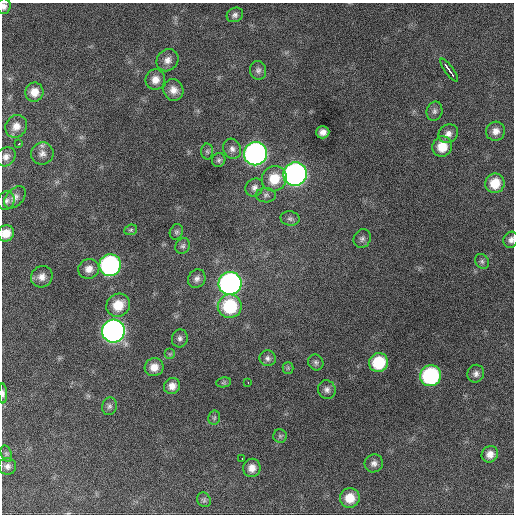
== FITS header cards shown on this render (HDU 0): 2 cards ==
NAXIS1  =                  512 / Axis length
NAXIS2  =                  512 / Axis length

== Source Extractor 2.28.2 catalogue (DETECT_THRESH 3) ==
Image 512 x 512 px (HDU 0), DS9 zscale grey, 1 PNG px = 1 image px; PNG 516 x 516 px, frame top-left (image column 1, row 512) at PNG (2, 3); each listed source drawn as its Kron ellipse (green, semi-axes under 4 px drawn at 4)
Background 771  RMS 28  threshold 83.5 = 3 sigma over >= 5 px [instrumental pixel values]
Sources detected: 69; all 69 listed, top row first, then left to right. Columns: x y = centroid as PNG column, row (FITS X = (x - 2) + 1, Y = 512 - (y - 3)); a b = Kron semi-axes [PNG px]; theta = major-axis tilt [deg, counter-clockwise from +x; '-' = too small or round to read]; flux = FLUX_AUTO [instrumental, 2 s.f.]
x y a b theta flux
4 6 8 6 87 8000
235 15 8 7 - 6600
167 60 12 10 50 14000
258 70 9 8 - 7200
449 70 14 3 -54 30000
155 80 10 10 - 17000
173 90 11 10 - 15000
34 92 9 9 - 21000
434 111 10 8 75 6700
16 126 12 10 52 17000
496 131 10 9 - 13000
323 132 6 6 - 11000
448 134 10 9 - 11000
19 144 3 2 - 3800
442 147 10 9 - 34000
232 149 10 8 -65 9200
207 151 8 6 -88 4200
42 153 11 11 - 12000
255 154 12 11 - 770000
6 157 10 8 44 9900
219 160 7 6 - 4500
295 174 12 11 - 780000
274 179 13 12 - 43000
495 183 10 9 - 37000
254 187 10 8 44 8500
266 195 10 7 -1 5900
15 197 13 8 48 10000
6 201 9 8 - 7900
290 218 9 7 -9 5500
131 230 6 5 - 3100
176 232 8 6 64 4100
6 233 8 8 - 24000
362 239 9 8 - 7200
511 240 8 7 - 7400
183 246 8 7 - 4800
482 261 8 6 -56 4700
110 265 11 11 - 400000
89 269 10 9 - 15000
42 277 11 10 - 15000
197 279 9 8 - 8600
230 283 11 11 - 620000
118 305 12 11 - 39000
230 306 12 12 - 120000
113 331 11 11 - 930000
180 338 9 8 - 6800
170 354 5 5 - 3300
268 358 8 7 - 7000
316 362 8 7 - 5400
379 362 10 9 - 80000
154 367 9 9 - 19000
288 368 5 5 - 3300
476 374 9 8 - 8100
431 376 10 10 - 230000
224 382 7 5 7 3200
248 383 3 2 - 2500
172 386 8 8 - 14000
327 390 9 8 - 8100
3 393 10 4 -88 5600
109 406 9 7 73 6100
214 418 7 6 - 3700
280 436 6 6 - 4000
6 454 8 5 -70 4000
490 454 8 8 - 14000
242 459 3 2 - 2600
374 463 9 9 - 8900
7 466 9 8 - 7900
252 468 9 8 - 16000
350 498 10 9 - 33000
204 500 7 6 - 4700
At the frame edge (FLAGS 8, measured only in part): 4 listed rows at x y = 4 6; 6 233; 511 240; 3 393